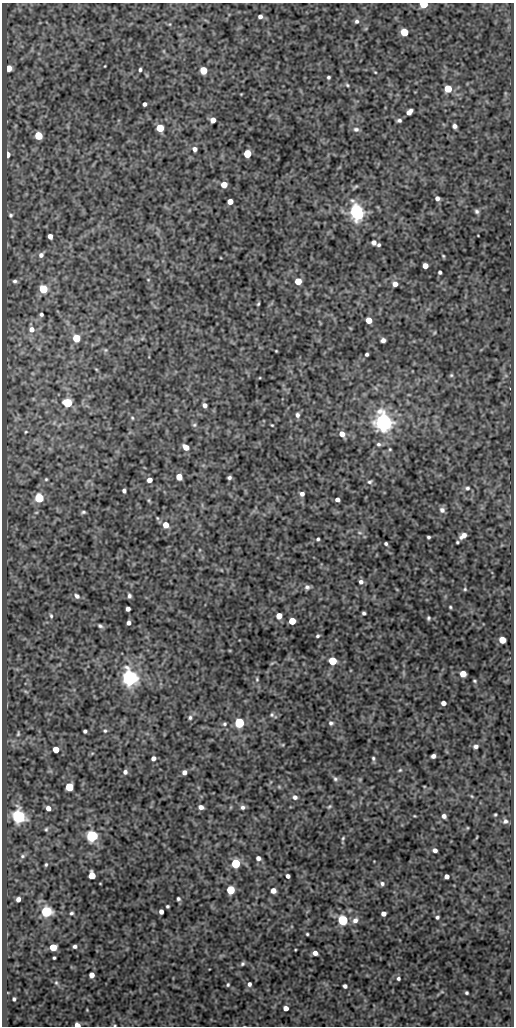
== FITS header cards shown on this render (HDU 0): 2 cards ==
NAXIS1  =                  512
NAXIS2  =                 1024

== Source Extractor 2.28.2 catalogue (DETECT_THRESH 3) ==
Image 512 x 1024 px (HDU 0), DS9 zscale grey, 1 PNG px = 1 image px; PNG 516 x 1028 px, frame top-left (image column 1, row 1024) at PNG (2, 3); no overlay
Background 70.5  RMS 0.49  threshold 1.47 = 3 sigma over >= 5 px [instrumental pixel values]
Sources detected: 184; all 184 listed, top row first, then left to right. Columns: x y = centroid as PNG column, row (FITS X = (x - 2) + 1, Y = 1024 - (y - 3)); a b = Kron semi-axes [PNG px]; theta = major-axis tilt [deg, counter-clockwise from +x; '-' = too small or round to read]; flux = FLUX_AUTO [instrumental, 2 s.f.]
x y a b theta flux
423 4 5 4 - 1200
260 16 5 5 - 110
356 21 6 5 - 79
170 24 5 3 - 27
404 32 5 5 - 1100
105 66 3 2 - 19
9 68 5 5 - 380
140 70 3 3 - 61
203 70 5 5 - 950
375 72 4 3 - 27
328 77 3 3 - 54
347 85 5 4 - 44
448 89 5 5 - 820
241 94 3 3 - 23
144 104 4 4 - 97
409 112 6 4 45 180
213 120 5 5 - 220
399 120 6 5 - 78
454 126 5 4 - 110
160 128 5 5 - 1100
356 129 8 6 -2 100
38 135 5 5 - 1200
195 149 5 5 - 120
247 154 5 5 - 1300
8 155 5 3 - 360
224 185 5 5 - 430
437 198 4 4 - 120
230 201 5 4 - 280
477 211 6 5 - 74
356 212 7 6 - 14000
11 215 5 5 - 55
50 236 5 4 - 170
374 242 6 6 - 120
379 245 3 3 - 54
41 255 6 6 - 130
443 256 4 3 - 34
425 266 5 4 - 260
440 272 4 3 - 62
148 280 4 3 - 25
15 281 6 5 - 69
298 281 5 5 - 620
395 284 5 5 - 200
43 289 5 5 - 1600
258 304 4 3 - 40
41 314 4 3 - 65
369 320 5 5 - 400
31 329 6 6 - 180
435 333 6 3 71 30
76 338 5 5 - 940
383 340 5 4 - 120
105 350 5 5 - 48
276 351 3 2 - 26
367 354 3 3 - 59
96 369 5 3 - 27
451 375 5 5 - 46
67 403 5 5 - 2100
205 405 4 4 - 130
297 415 6 5 - 95
132 418 5 4 - 39
383 423 6 6 - 27000
194 425 7 5 -20 62
272 425 3 2 - 28
26 432 4 3 - 28
342 434 7 5 -56 230
378 444 6 6 - 78
186 447 6 5 - 280
390 449 4 4 - 35
179 477 5 5 - 400
229 477 4 3 - 69
46 479 4 4 - 38
149 480 5 4 - 210
370 482 7 5 19 66
467 488 6 5 - 64
124 491 4 3 - 77
302 494 5 4 - 110
39 498 5 5 - 2600
149 500 5 3 - 36
337 500 4 4 - 130
442 510 7 6 - 120
83 512 5 3 - 54
166 525 6 6 - 330
360 533 7 3 -19 50
463 536 7 4 36 180
428 537 3 3 - 53
318 539 3 3 - 50
457 542 3 2 - 37
386 544 3 3 - 54
361 582 6 5 - 110
307 587 7 6 - 97
465 589 5 4 - 42
77 596 7 5 -40 110
129 596 5 4 - 73
450 607 4 3 - 37
128 609 4 4 - 120
364 613 4 3 - 61
51 616 7 4 -79 61
279 616 5 5 - 350
428 618 4 3 - 48
292 621 5 5 - 740
129 623 4 4 - 120
100 626 7 4 -28 68
317 636 4 3 - 51
502 640 5 5 - 610
332 661 5 5 - 1500
272 663 6 4 19 35
463 674 5 5 - 380
129 678 6 6 - 18000
257 679 6 4 -71 44
474 681 4 3 - 37
26 692 6 4 -20 46
443 703 4 4 - 160
272 715 6 6 - 62
190 717 6 5 - 67
239 723 5 5 - 3900
331 723 6 6 - 75
224 724 5 5 - 55
85 731 4 4 - 69
105 731 5 5 - 52
18 733 7 4 83 54
476 746 5 5 - 96
56 750 5 5 - 450
433 756 4 4 - 110
153 758 4 4 - 130
373 758 6 4 -76 54
400 770 5 5 - 41
125 772 5 5 - 100
184 772 4 4 - 150
335 779 7 6 - 72
424 786 5 3 - 25
69 787 5 5 - 1600
472 796 5 3 - 28
295 797 6 5 - 110
201 807 5 4 - 140
243 807 6 6 - 92
329 807 6 3 40 41
48 808 5 4 - 190
495 814 3 2 - 35
18 816 6 6 - 9800
414 816 5 2 - 28
444 816 4 4 - 110
505 821 7 6 - 100
467 828 5 3 - 28
46 829 5 4 - 47
92 836 5 5 - 6100
477 837 3 2 - 25
343 838 6 4 70 42
435 850 4 4 - 120
22 856 7 5 16 69
258 858 5 4 - 120
235 863 5 5 - 2600
46 864 5 4 - 46
92 875 5 5 - 710
288 876 4 4 - 100
447 876 4 4 - 140
382 884 6 6 - 86
230 890 5 5 - 1600
273 891 5 4 - 200
18 899 4 4 - 160
178 899 4 4 - 59
167 906 3 3 - 47
46 911 5 5 - 5300
161 912 4 4 - 150
71 913 5 4 - 52
383 914 4 4 - 140
437 917 4 3 - 57
343 920 5 5 - 3900
355 920 8 7 - 160
307 934 3 3 - 37
75 946 4 4 - 81
53 947 5 5 - 790
315 953 5 4 - 160
54 958 3 3 - 42
242 964 6 4 46 61
92 975 5 4 - 210
398 978 5 4 - 60
56 983 7 5 -68 65
249 984 5 5 - 89
228 985 4 4 - 46
345 986 4 4 - 89
467 993 3 3 - 48
14 999 4 3 - 53
286 1008 4 4 - 200
77 1025 5 4 - 160
115 1025 4 3 - 25
At the frame edge (FLAGS 8, measured only in part): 3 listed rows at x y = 423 4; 77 1025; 115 1025